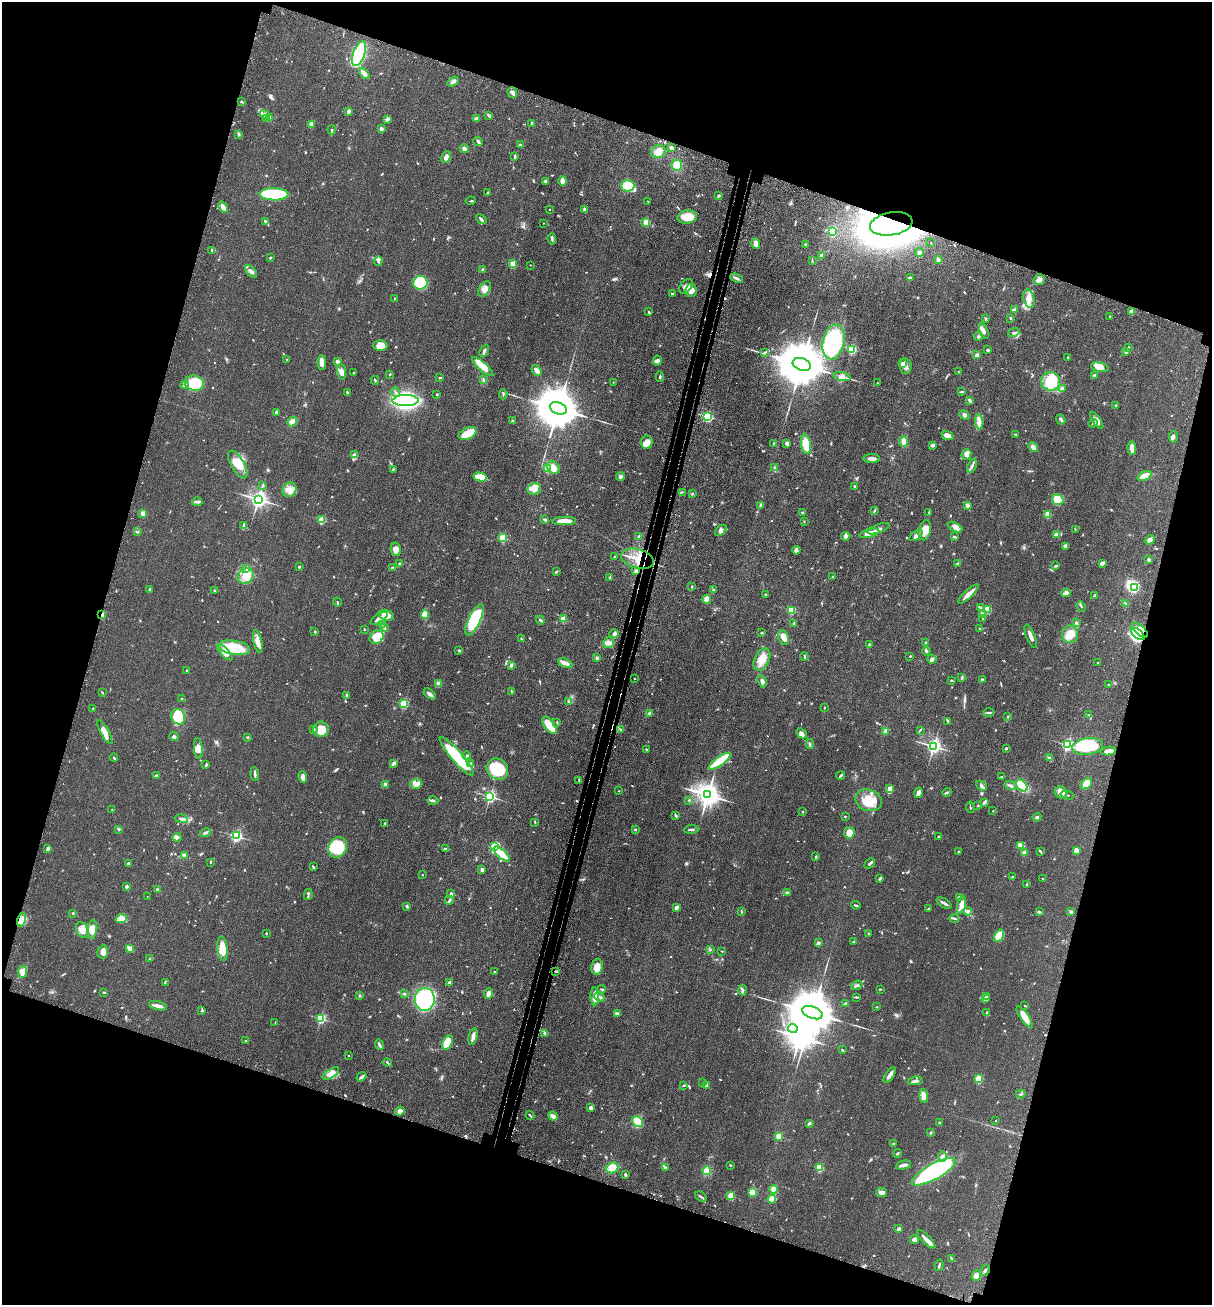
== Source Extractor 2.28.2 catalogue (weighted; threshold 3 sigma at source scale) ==
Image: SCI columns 206-5042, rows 72-5281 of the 5369 x 5354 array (HDU 1 of 3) = the unmasked area's bounding box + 8 px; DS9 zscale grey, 4 x 4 block average (1 PNG px = mean of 4 x 4 image px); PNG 1214 x 1307 px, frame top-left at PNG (2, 2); each listed source drawn as its Kron ellipse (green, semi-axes under 4 px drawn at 4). Shown black and unused: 36% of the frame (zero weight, under 3 of 4 exposures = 6% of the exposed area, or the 3 px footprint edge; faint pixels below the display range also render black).
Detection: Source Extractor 2.28.2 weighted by HDU 2 'WHT'. Background 0.0449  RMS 0.005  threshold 0.0225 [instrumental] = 3 sigma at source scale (4.5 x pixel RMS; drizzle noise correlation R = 1.50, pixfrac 1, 0.05/0.05 arcsec/px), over >= 5 px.
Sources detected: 909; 1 too faint to see at this stretch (4 x 4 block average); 8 inside a brighter object's white glare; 5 cosmic-ray / hot-pixel residue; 2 long thin detections or spike segments (spike, bleed or trail) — neither listed nor drawn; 12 coinciding with a brighter row at this scale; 46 inside a brighter listed object's ellipse — not listed separately; of the other 835, all 500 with FLUX_AUTO >= 2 (the completeness limit of this list) listed and drawn (335 fainter detections not listed), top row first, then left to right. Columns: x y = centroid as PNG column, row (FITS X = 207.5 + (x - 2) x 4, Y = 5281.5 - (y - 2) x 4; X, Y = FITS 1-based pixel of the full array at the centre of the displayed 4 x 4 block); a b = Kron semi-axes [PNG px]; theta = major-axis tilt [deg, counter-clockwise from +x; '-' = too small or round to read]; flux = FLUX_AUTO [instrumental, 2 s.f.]
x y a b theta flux
359 54 13 5 69 260
364 73 6 4 -50 11
453 81 6 3 32 11
512 93 5 4 - 15
242 102 4 2 - 3.1
348 111 3 3 - 8.3
265 114 5 3 - 9.9
488 116 3 2 - 3
269 117 4 2 - 3.8
476 118 3 3 - 5.6
267 119 4 2 - 3.8
388 119 4 3 - 5.2
532 123 3 2 - 7.4
311 124 3 3 - 12
381 129 3 3 - 7.2
332 130 4 2 - 3.8
239 134 3 2 - 3.3
478 141 5 3 - 5.1
520 145 4 2 - 3.8
672 148 3 3 - 8.4
464 149 4 4 - 8.5
658 152 7 6 - 22
446 157 6 3 65 15
515 157 3 2 - 6
677 165 5 5 - 40
546 181 3 2 - 7.1
562 181 4 3 - 15
628 186 7 5 2 62
487 193 3 2 - 3
274 194 14 6 -1 160
719 196 3 2 - 3.4
471 201 5 2 - 3.1
648 202 3 2 - 2.1
223 207 6 3 -54 15
549 209 2 2 - 2.9
585 210 4 3 - 9.9
687 217 9 6 7 54
481 219 6 3 -39 5.4
265 221 3 2 - 7
646 222 2 2 - 110
544 223 2 2 - 2.2
891 224 21 11 10 1600
833 232 3 3 - 62
552 239 6 2 -80 5.2
756 243 5 4 - 19
931 243 2 2 - 2.1
805 244 3 2 - 2.7
212 250 3 2 - 4.5
919 252 4 3 - 7.2
821 255 3 2 - 4.5
270 258 2 2 - 2.8
812 260 4 2 - 2.2
938 260 2 2 - 28
378 261 5 3 - 6.9
513 264 2 2 - 110
530 265 2 2 - 2.3
483 269 2 2 - 4.7
251 272 7 3 -49 10
736 278 7 2 -22 6.8
910 278 4 2 - 7
1039 280 6 5 - 12
420 283 7 6 - 140
686 286 8 5 49 16
485 289 8 5 61 18
691 291 7 5 -83 21
673 294 3 2 - 2.1
394 299 2 2 - 3.3
1029 299 9 5 -77 22
1015 310 4 4 - 11
649 312 3 2 - 3
1132 312 2 2 - 60
1110 316 3 2 - 3.2
1011 318 3 2 - 2.9
986 319 3 2 - 2.7
984 331 8 3 -70 9.8
1014 333 6 3 18 6
978 337 4 3 - 4.4
833 342 18 11 76 260
380 345 7 5 -1 32
1128 347 2 2 - 2.1
852 349 2 2 - 270
988 350 3 2 - 3.2
484 351 6 2 66 6.9
765 352 4 2 - 3.4
1126 352 2 2 - 6.6
977 355 3 3 - 9.1
1068 358 3 2 - 2.8
287 359 2 2 - 2.1
338 361 2 2 - 29
657 361 5 4 - 8.5
322 362 7 4 -88 18
802 364 9 6 -20 24000
903 364 2 2 - 52
905 366 8 6 -82 17
483 367 13 4 -41 46
1100 367 9 4 -13 28
537 371 6 4 -53 15
342 372 8 4 -82 19
958 372 2 2 - 2.7
354 373 3 2 - 2.9
390 374 2 2 - 2.5
1094 376 2 2 - 21
660 377 5 2 - 4.5
842 377 9 4 -12 14
440 378 2 2 - 3.8
375 380 4 2 - 3
483 380 4 2 - 3.9
613 382 2 2 - 2.4
1051 382 9 9 - 98
194 383 10 7 -14 77
877 383 2 2 - 2.4
185 385 4 2 - 6
1062 388 4 3 - 6.1
347 392 3 2 - 4.5
396 392 5 2 - 5.5
962 392 4 2 - 4
436 394 3 2 - 2.2
503 394 5 2 - 3.5
406 401 13 5 1 690
970 401 4 2 - 5.4
1116 405 2 2 - 4
558 408 9 5 -21 20000
276 412 3 2 - 7.2
964 415 5 4 - 8.3
708 416 2 2 - 360
1061 419 5 2 - 8.9
1097 420 10 4 -55 16
292 421 5 3 - 18
512 421 3 2 - 4.1
979 422 7 3 -85 19
1093 423 5 2 - 2.5
467 433 9 5 26 57
1016 434 3 2 - 3.4
947 436 6 4 -19 20
1173 437 6 3 86 7.4
904 441 5 3 - 20
646 442 6 6 - 25
774 443 2 2 - 3.9
787 443 4 3 - 7.6
806 444 10 5 -79 60
933 445 4 3 - 7.9
1033 447 5 3 - 14
1132 448 7 3 -88 24
355 454 4 3 - 5.3
966 454 5 4 - 12
872 458 8 3 0 13
238 464 15 6 -60 46
972 466 7 2 70 7.3
774 467 3 2 - 2.4
553 468 7 5 -51 38
393 469 3 2 - 2.4
548 469 2 2 - 190
1144 476 7 4 25 34
480 477 7 2 -13 92
620 477 4 4 - 7.4
263 485 3 2 - 2.2
855 487 3 3 - 3.5
534 489 7 6 - 17
290 490 7 6 - 24
682 492 3 2 - 2.5
692 494 3 2 - 2.4
258 499 3 3 - 1700
1058 500 6 5 - 66
197 502 5 2 - 4.9
760 505 3 2 - 3
968 505 2 2 - 29
874 510 3 2 - 2.7
803 512 3 2 - 3
143 513 2 2 - 69
929 513 3 2 - 3.1
1048 514 4 3 - 37
545 519 4 2 - 6.4
322 520 2 2 - 160
564 521 12 3 2 47
804 521 2 2 - 2.3
244 526 3 3 - 3.8
955 527 8 3 -27 11
878 529 11 2 20 9.4
1075 529 2 2 - 2
721 530 7 4 41 13
925 530 10 6 76 38
137 532 3 2 - 2.2
869 533 10 3 14 41
916 535 7 3 38 16
1056 535 2 2 - 44
846 536 4 3 - 11
639 537 3 3 - 9.5
954 537 4 2 - 3.7
503 538 2 2 - 180
1150 540 5 4 - 11
1066 546 4 3 - 10
396 549 7 5 -77 17
796 550 4 3 - 8.1
614 557 2 2 - 2.8
637 559 17 9 -17 75
1149 560 3 2 - 6.4
399 563 2 2 - 6.3
958 563 3 2 - 2.9
1102 563 3 2 - 16
1056 566 4 2 - 5
299 567 2 2 - 9.4
392 568 3 2 - 7.2
246 569 3 2 - 3.8
636 571 3 2 - 5.4
556 572 2 2 - 5.4
246 576 8 7 - 43
610 577 2 2 - 4.5
832 577 2 2 - 2.6
692 587 3 2 - 2.5
1134 588 2 2 - 170
149 590 2 2 - 3.1
215 590 3 2 - 2.2
714 590 3 2 - 2.9
1066 593 4 3 - 15
765 594 2 2 - 2.6
968 594 13 2 43 25
1094 595 3 2 - 3.7
706 599 4 4 - 22
337 602 4 2 - 3.1
1126 603 2 2 - 2.1
1081 606 5 2 - 3.1
981 607 3 2 - 3
988 609 2 2 - 150
791 610 2 2 - 170
982 614 3 2 - 2.6
102 615 2 2 - 82
386 615 8 5 -17 28
425 615 4 3 - 61
379 618 10 3 32 24
983 618 2 2 - 5.9
563 619 2 2 - 94
474 620 17 6 64 220
540 620 5 2 - 4.6
794 623 4 2 - 4.2
1076 623 4 3 - 6.2
382 624 3 2 - 2.6
385 628 3 2 - 4.3
365 629 2 2 - 3
980 629 3 2 - 2
1140 630 10 4 -41 39
315 631 3 2 - 2.5
762 633 3 2 - 2.9
614 634 5 3 - 7.7
1070 634 9 8 - 37
1138 634 8 4 -38 120
1031 636 12 2 -69 17
376 637 7 6 - 95
784 638 8 5 -66 24
521 639 2 2 - 2.4
258 641 11 3 -78 19
609 643 5 5 - 12
925 643 3 2 - 2.1
869 645 4 2 - 3.3
234 648 16 7 -9 130
459 650 3 2 - 3.2
926 651 4 2 - 8.7
225 653 10 3 -45 19
804 656 4 2 - 4.9
910 656 2 2 - 2.3
597 658 3 2 - 3.7
932 659 4 4 - 11
762 660 12 7 62 39
565 663 7 4 -24 17
1098 663 3 2 - 2.9
511 665 3 2 - 7.5
187 670 2 2 - 4.4
962 677 4 2 - 3.5
634 679 2 2 - 2.1
951 680 3 2 - 2.2
982 680 2 2 - 15
762 681 6 3 -66 8.7
438 683 2 2 - 43
1108 685 2 2 - 2.4
511 691 4 2 - 3.1
102 692 2 2 - 2.9
430 694 7 3 -36 10
347 696 3 2 - 2.3
181 698 2 2 - 2.1
568 702 3 2 - 2.3
404 704 2 2 - 230
93 708 2 2 - 2.4
824 708 2 2 - 2.6
989 712 5 2 - 5.8
649 714 4 4 - 5.5
1088 715 2 2 - 3.3
1008 716 2 2 - 3.4
178 717 8 6 -64 110
948 721 3 2 - 2.7
557 722 4 2 - 2.1
549 725 10 5 -55 53
321 729 8 7 - 48
313 730 3 2 - 3.2
621 730 2 2 - 2.9
920 730 3 2 - 2.3
885 731 2 2 - 58
105 732 13 4 -61 24
801 733 6 4 -44 9.5
174 737 5 2 - 8.5
248 737 2 2 - 11
810 744 5 2 - 3.5
1067 745 2 2 - 530
933 746 2 2 - 1100
1088 746 15 8 8 160
1006 748 3 2 - 4
198 749 10 3 -85 17
646 749 2 2 - 2.8
1108 751 8 2 7 21
457 756 25 5 -49 180
467 756 4 2 - 4.6
114 758 4 2 - 3.6
1049 758 4 2 - 3.9
720 761 13 3 36 130
394 763 4 2 - 8.7
471 763 3 2 - 3.2
206 765 4 2 - 4
497 769 11 10 - 110
255 774 7 2 -85 6.1
156 775 3 2 - 8.1
841 775 5 2 - 4.5
303 777 6 4 -82 15
1002 777 2 2 - 2
579 780 3 2 - 2.4
416 784 6 5 - 14
1086 784 6 4 41 46
385 785 2 2 - 52
1022 785 7 4 -47 72
981 786 6 3 -39 7.5
1011 786 6 2 -19 8.3
890 789 2 2 - 75
619 791 2 2 - 2
947 792 4 2 - 4.2
918 793 5 3 - 14
1061 793 6 6 - 25
708 795 4 4 - 3400
1067 795 6 2 -15 2.8
490 796 2 2 - 660
689 800 2 2 - 2.2
868 800 14 10 -18 58
433 801 6 2 -2 5
984 802 4 2 - 4.4
978 805 2 2 - 2.7
970 807 6 2 -81 2.6
112 809 2 2 - 3.9
993 811 2 2 - 3.7
803 812 2 2 - 2.4
676 816 3 2 - 4.5
845 816 2 2 - 3.1
1037 817 4 3 - 5.3
181 819 7 2 -12 10
535 822 3 2 - 2
385 823 2 2 - 3.3
119 829 4 2 - 2.9
635 829 2 2 - 7.1
691 829 7 2 6 6.2
205 833 6 2 18 5.3
849 833 6 5 - 34
236 836 2 2 - 540
177 837 4 3 - 7.7
939 837 2 2 - 2.4
1020 845 4 2 - 5
338 847 10 8 58 140
494 847 3 2 - 200
48 849 4 2 - 7.4
446 849 3 2 - 3.5
1040 851 3 2 - 4.1
1076 851 4 3 - 16
959 852 2 2 - 4.8
1024 853 3 3 - 8.4
502 854 10 4 -41 46
184 856 4 3 - 8.1
816 857 3 2 - 2.5
210 862 3 2 - 2.2
870 863 6 2 42 7.2
128 864 3 2 - 6.5
313 867 4 2 - 3
482 870 4 2 - 8.1
422 875 2 2 - 2
1012 877 2 2 - 2.5
880 878 3 2 - 5.1
1042 879 2 2 - 3.4
1027 885 4 2 - 2.8
126 887 2 2 - 25
157 889 2 2 - 17
787 892 3 2 - 5.4
451 893 4 3 - 4.1
308 895 5 2 - 4.3
147 896 2 2 - 2
959 897 4 2 - 3.8
449 900 5 2 - 5.4
944 903 8 2 -33 8.7
856 905 5 2 - 3.3
962 905 9 4 78 18
407 906 4 2 - 3.7
676 908 3 2 - 9.7
929 909 3 2 - 5.7
968 911 4 3 - 10
741 912 3 2 - 2.6
1039 912 3 2 - 3.8
1070 912 3 2 - 3.7
73 913 2 2 - 4.3
954 918 5 2 - 4.7
121 919 6 4 19 14
22 920 7 4 75 17
82 930 8 6 -64 27
92 930 9 5 80 25
266 933 3 2 - 2.2
869 933 3 2 - 2.4
999 936 6 4 60 56
853 941 3 2 - 3.1
818 943 3 3 - 4.8
130 948 4 2 - 30
223 949 12 5 -83 47
710 950 2 2 - 2.1
722 951 2 2 - 4.4
103 952 6 5 - 16
150 959 4 2 - 6
597 967 8 5 80 28
556 971 3 2 - 3.1
23 972 6 4 84 13
494 972 2 2 - 2.2
165 982 3 2 - 2.3
449 983 2 2 - 37
857 985 6 2 20 7.2
602 989 4 2 - 3.5
880 989 3 2 - 2
742 990 5 3 - 5.7
104 992 3 2 - 2.8
404 993 3 2 - 3.1
488 993 6 4 67 11
360 996 3 3 - 3.1
595 996 9 3 -89 38
986 996 3 3 - 3.6
600 997 5 2 - 6.4
856 997 4 2 - 3.4
425 999 11 10 - 370
986 999 2 2 - 2.7
845 1004 3 3 - 6.1
158 1006 9 2 -15 14
1025 1006 3 2 - 2.2
876 1007 2 2 - 2.4
202 1011 3 2 - 2.5
617 1013 3 2 - 7.4
812 1013 11 6 -20 27000
987 1013 4 2 - 3.8
1025 1017 12 4 -55 31
321 1018 2 2 - 350
275 1023 3 2 - 2.9
793 1028 5 3 - 6.6
545 1033 2 2 - 5.9
473 1037 8 3 77 13
246 1041 2 2 - 3.5
448 1043 7 4 61 79
379 1045 5 2 - 8.7
842 1050 3 2 - 2.4
348 1056 2 2 - 3.8
387 1063 5 2 - 3.5
331 1073 9 4 33 19
890 1075 9 2 56 17
361 1077 5 2 - 7.6
979 1079 3 2 - 79
915 1081 7 3 5 8.9
703 1082 2 2 - 3.1
683 1085 3 2 - 3.1
707 1085 4 2 - 4.4
1021 1094 5 2 - 3
924 1096 7 3 -85 26
591 1108 2 2 - 43
400 1111 4 3 - 14
530 1115 4 2 - 3.7
553 1116 5 3 - 16
996 1121 2 2 - 3.3
638 1122 6 4 -44 90
809 1123 3 3 - 3.7
940 1123 3 2 - 4.5
930 1133 2 2 - 2.7
779 1136 2 2 - 120
894 1143 3 2 - 2.6
897 1153 4 2 - 3.6
943 1156 5 4 - 11
730 1165 2 2 - 2.5
904 1165 8 2 12 13
612 1168 6 5 - 37
665 1168 2 2 - 16
819 1168 2 2 - 180
707 1171 4 3 - 37
934 1172 24 7 29 520
625 1175 3 2 - 4.8
774 1189 4 3 - 20
753 1192 4 3 - 41
882 1193 5 3 - 19
731 1196 2 2 - 140
701 1197 6 2 -35 5
772 1199 4 4 - 25
899 1229 2 2 - 25
926 1239 12 3 -46 21
914 1240 4 3 - 13
951 1259 3 2 - 3.2
939 1265 6 2 75 5
985 1270 6 2 60 4.3
976 1276 5 4 - 17
Overlapping masked pixels (flux is a lower limit): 7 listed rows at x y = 891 224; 637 559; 636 571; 102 615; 1140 630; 1138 634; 556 971
Diffuse or blended objects may show on this block-average render without a row.